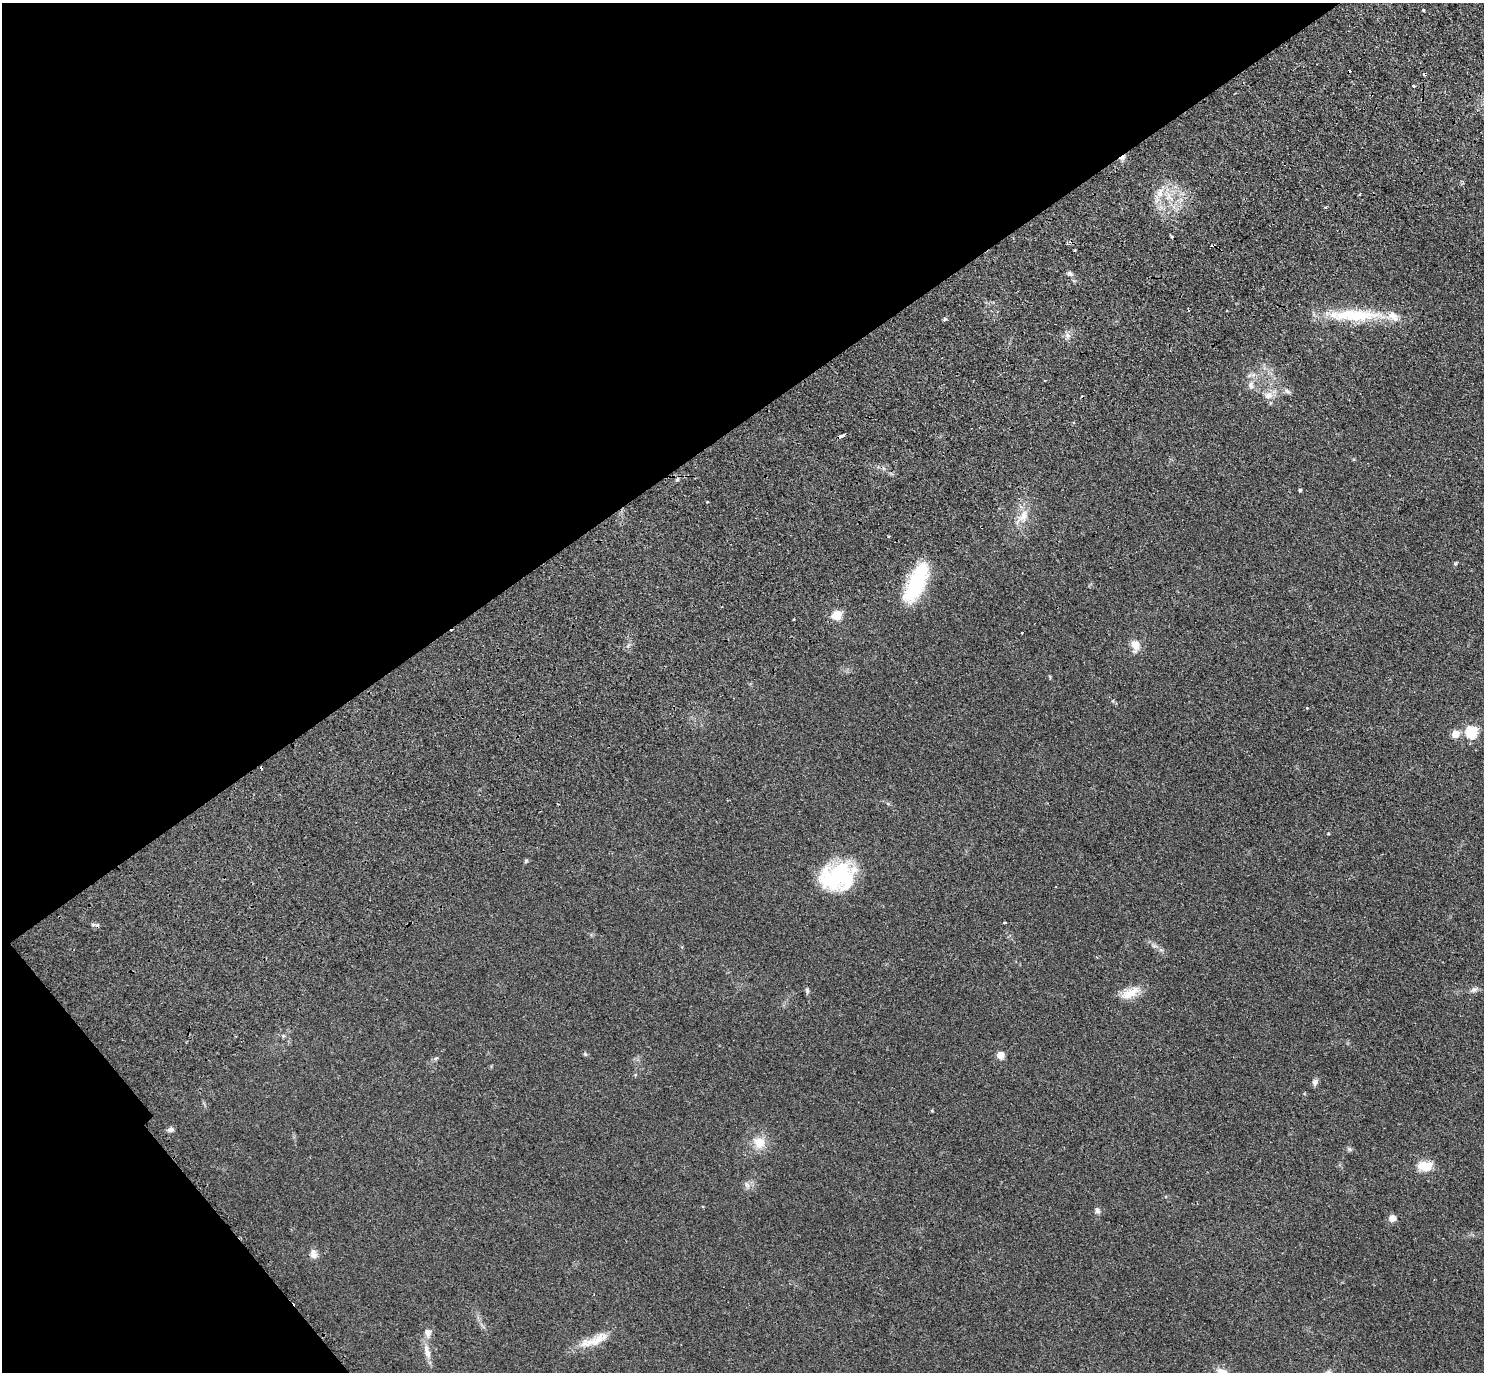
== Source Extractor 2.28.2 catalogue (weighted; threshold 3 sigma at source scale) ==
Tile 5 of 4 x 4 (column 1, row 2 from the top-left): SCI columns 192-1673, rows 3203-4572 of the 6266 x 6263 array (HDU 1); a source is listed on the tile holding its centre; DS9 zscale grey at full resolution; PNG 1486 x 1374 px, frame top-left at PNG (2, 3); no overlay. Shown black and unused: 35% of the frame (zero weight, under 2 of 3 exposures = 11% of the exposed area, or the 3 px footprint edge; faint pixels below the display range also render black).
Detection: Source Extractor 2.28.2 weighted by HDU 2 'WHT'; one run over the whole footprint, this tile lists its part. Background 0.094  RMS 0.0087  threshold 0.0392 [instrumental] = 3 sigma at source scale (4.5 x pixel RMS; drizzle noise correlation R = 1.50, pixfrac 1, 0.05/0.05 arcsec/px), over >= 5 px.
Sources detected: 57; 5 cosmic-ray / hot-pixel residue — not listed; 2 inside a brighter listed object's ellipse — not listed separately; the other 50 listed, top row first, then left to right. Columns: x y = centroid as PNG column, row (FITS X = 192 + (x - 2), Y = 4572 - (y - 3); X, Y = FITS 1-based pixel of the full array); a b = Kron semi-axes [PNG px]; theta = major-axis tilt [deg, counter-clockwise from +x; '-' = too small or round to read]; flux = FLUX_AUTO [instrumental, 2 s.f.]
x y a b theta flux
1423 10 3 3 - 0.8
1424 74 3 3 - 4.1
1413 86 3 3 - 1.8
1160 193 14 8 69 8.3
1325 207 4 3 - 1.2
1171 236 3 3 - 2.7
1213 245 5 2 - 1.1
1075 250 3 2 - 1.6
1069 273 8 4 -31 1.9
1355 315 69 15 0 50
944 319 3 3 - 3.3
1067 335 7 4 -71 2.1
1045 381 3 2 - 1.5
1251 385 10 7 -77 4
1287 391 9 6 -31 2.6
1268 396 12 9 3 6.1
842 436 5 3 - 5.2
1300 490 4 3 - 1.1
707 502 3 3 - 1
1023 516 17 11 79 11
1455 563 5 4 - 1.3
916 583 40 14 66 72
837 615 9 8 - 13
794 619 3 2 - 0.9
1022 633 3 3 - 1.4
1135 645 13 9 -80 9.3
1307 708 3 3 - 1.3
1471 732 6 6 - 81
1455 734 5 5 - 15
526 861 5 5 - 1.1
837 877 39 29 14 73
1005 922 3 3 - 1.8
1474 989 9 7 19 2.8
807 990 7 5 -74 1.7
1130 993 28 11 26 13
283 1036 6 4 73 1
585 1054 5 5 - 1.3
1000 1055 5 5 - 16
1315 1082 9 6 68 3
171 1130 9 6 5 2.3
759 1142 14 12 -50 13
1349 1149 6 5 - 1.5
1425 1166 16 11 -1 15
747 1185 9 4 -54 2.4
1097 1210 9 6 -69 2.6
1392 1218 8 7 - 4.9
313 1255 11 9 8 4.5
428 1333 10 8 -75 4.7
598 1340 33 11 41 15
427 1352 22 8 -75 8
Overlapping masked pixels (flux is a lower limit): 1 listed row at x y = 1213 245